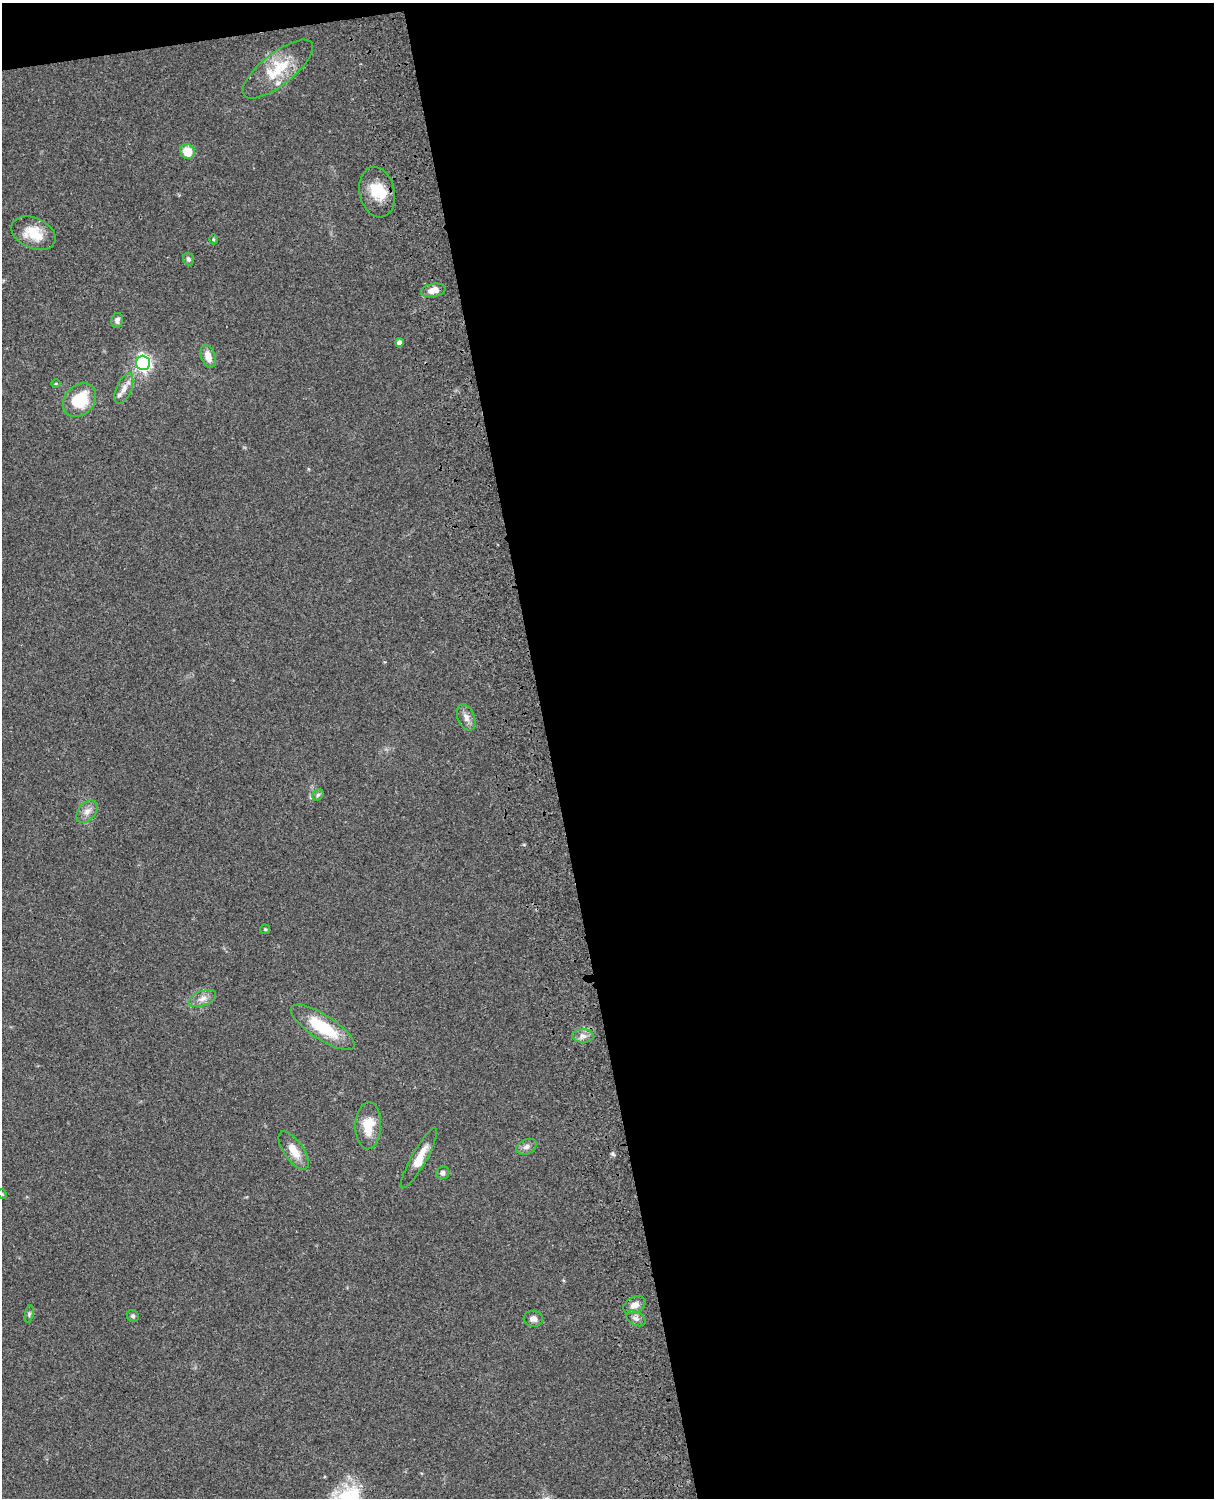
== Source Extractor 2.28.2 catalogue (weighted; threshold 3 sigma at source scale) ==
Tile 4 of 4 x 3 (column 4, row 1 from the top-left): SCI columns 3758-4969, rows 3270-4765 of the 5088 x 4929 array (HDU 1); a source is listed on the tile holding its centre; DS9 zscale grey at full resolution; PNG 1216 x 1500 px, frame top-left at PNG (2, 3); each listed source drawn as its Kron ellipse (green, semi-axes under 4 px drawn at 4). Shown black and unused: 56% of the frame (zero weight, under 3 of 4 exposures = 6% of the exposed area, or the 3 px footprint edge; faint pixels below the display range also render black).
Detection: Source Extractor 2.28.2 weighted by HDU 2 'WHT'; one run over the whole footprint, this tile lists its part. Background 0.076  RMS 0.0057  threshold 0.0257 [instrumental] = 3 sigma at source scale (4.5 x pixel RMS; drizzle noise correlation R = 1.50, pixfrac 1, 0.05/0.05 arcsec/px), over >= 5 px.
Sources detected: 36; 1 inside a brighter object's white glare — neither listed nor drawn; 3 inside a brighter listed object's ellipse — not listed separately; the other 32 listed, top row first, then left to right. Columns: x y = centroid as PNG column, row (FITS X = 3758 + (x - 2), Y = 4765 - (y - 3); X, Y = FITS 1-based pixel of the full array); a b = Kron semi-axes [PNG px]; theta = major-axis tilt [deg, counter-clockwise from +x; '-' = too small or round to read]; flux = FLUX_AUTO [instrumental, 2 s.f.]
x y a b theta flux
278 69 43 16 38 21
188 152 8 7 - 9.5
377 192 25 17 -78 16
33 233 23 15 -23 13
213 239 5 3 - 0.63
188 259 6 5 - 1.4
433 290 12 6 10 6
117 320 7 6 - 2.1
399 342 4 4 - 2.3
208 356 12 7 -71 5.4
143 363 7 7 - 170
56 384 5 3 - 0.55
124 389 16 7 66 4.4
80 400 18 14 46 22
466 717 14 8 -68 3.7
318 795 6 5 - 0.99
87 812 13 8 50 3.7
265 929 5 5 - 0.7
202 999 14 7 21 3.8
323 1027 37 12 -33 26
583 1036 11 6 -1 2.9
368 1126 23 12 88 13
526 1147 11 7 25 2.5
294 1150 22 9 -55 8.3
419 1158 34 7 60 9
443 1173 6 6 - 2
2 1194 5 4 - 0.58
634 1305 12 8 30 4.1
29 1314 9 3 78 0.98
133 1316 6 5 - 1.2
636 1318 10 6 -31 2.2
533 1319 9 8 - 2.9
Isophote crosses this tile's border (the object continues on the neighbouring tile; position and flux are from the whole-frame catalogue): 1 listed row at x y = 2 1194